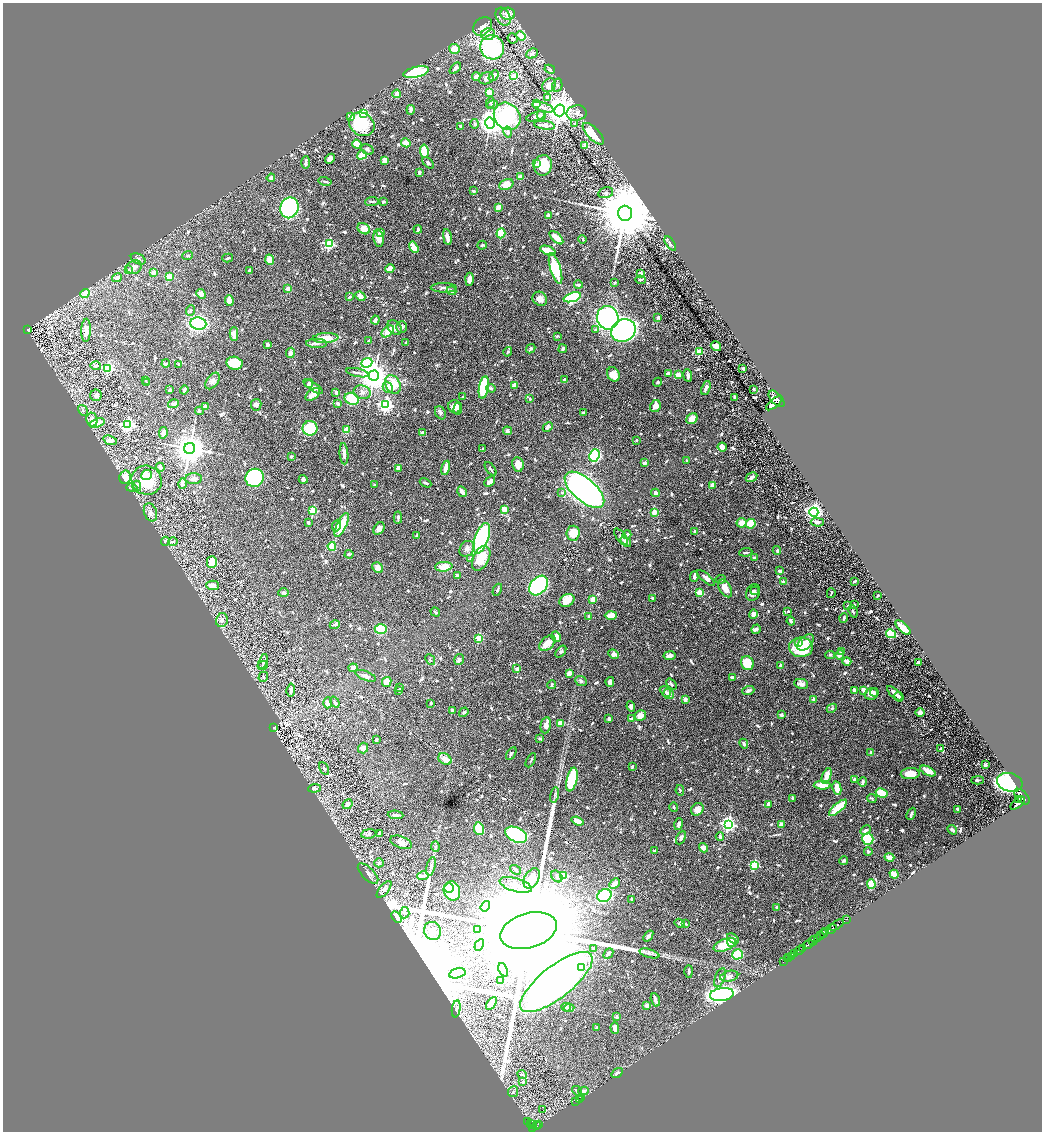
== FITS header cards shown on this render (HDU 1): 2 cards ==
NAXIS1  =                 2079
NAXIS2  =                 2259

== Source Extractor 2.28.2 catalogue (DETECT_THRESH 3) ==
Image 2079 x 2259 px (HDU 1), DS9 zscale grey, zoomed out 1/2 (1 PNG px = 2 x 2 image px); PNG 1044 x 1134 px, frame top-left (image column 2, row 2258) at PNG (3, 3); each listed source drawn as its Kron ellipse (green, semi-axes under 4 px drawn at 4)
Background 0.827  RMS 0.022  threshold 0.0672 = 3 sigma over >= 5 px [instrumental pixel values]
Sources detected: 1192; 32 cannot appear on this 1/2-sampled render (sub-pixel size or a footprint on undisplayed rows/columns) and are neither listed nor drawn; of the other 1160, the 500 brightest by FLUX_AUTO listed and drawn (660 fainter detections omitted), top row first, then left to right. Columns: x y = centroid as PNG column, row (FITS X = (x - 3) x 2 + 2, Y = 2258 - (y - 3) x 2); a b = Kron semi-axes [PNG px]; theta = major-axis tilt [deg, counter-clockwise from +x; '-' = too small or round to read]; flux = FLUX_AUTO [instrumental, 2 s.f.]
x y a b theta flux
508 14 7 6 - 45
503 17 9 7 -61 25
482 26 10 8 45 50
488 34 7 6 - 23
521 36 5 4 - 53
513 38 5 4 - 13
492 47 12 11 - 820
454 49 5 5 - 68
532 54 6 4 25 15
455 68 7 4 47 24
550 69 5 4 - 8.4
416 72 13 5 13 330
494 75 6 3 46 21
514 76 4 3 - 57
476 77 4 3 - 29
486 78 7 5 25 19
549 85 7 6 - 43
557 85 7 5 77 16
489 92 3 2 - 140
397 94 4 3 - 27
547 98 4 3 - 14
490 102 5 3 - 8.6
537 104 4 4 - 65
492 105 6 3 11 7.2
543 107 11 4 -18 17
411 110 5 2 - 20
559 110 6 5 - 8400
364 113 4 3 - 300
577 113 10 7 8 29
350 116 4 3 - 20
507 116 15 12 -50 730
536 116 10 4 16 19
541 116 4 4 - 9
490 123 6 5 - 3900
362 124 13 11 -32 250
475 124 5 4 - 10
575 124 4 3 - 15
545 125 10 4 -8 31
460 126 2 2 - 9.1
508 132 5 4 - 15
593 134 14 6 -46 140
406 143 5 4 - 53
357 144 5 3 - 60
584 146 2 2 - 60
367 150 6 5 - 13
424 151 6 4 -80 150
362 155 5 4 - 61
330 159 5 4 - 30
384 160 4 3 - 68
306 163 6 2 88 19
428 163 7 4 -44 9.3
536 164 3 3 - 11
543 165 10 8 77 140
419 172 3 3 - 13
520 177 3 3 - 22
271 178 4 3 - 13
325 181 6 2 -13 7.4
506 184 7 5 26 75
473 191 3 2 - 7.9
606 193 8 5 14 13
372 202 7 3 6 9.3
383 202 3 2 - 11
498 207 4 3 - 49
289 208 10 9 - 960
625 213 7 7 - 69000
548 215 3 3 - 22
364 229 7 5 -31 60
418 229 4 3 - 11
381 232 4 4 - 18
501 233 5 4 - 150
447 237 8 3 -79 40
379 238 9 5 -81 44
556 238 8 4 -44 67
583 239 4 3 - 8.1
329 244 3 3 - 550
670 244 8 3 -55 9
482 245 5 4 - 9.6
414 247 6 3 -58 79
548 251 8 3 -20 98
188 256 5 4 - 7.3
228 258 5 2 - 7.2
138 259 8 5 -27 14
270 260 5 4 - 42
134 267 8 6 28 26
390 269 4 4 - 47
555 269 16 5 -73 250
128 270 3 3 - 16
249 270 3 2 - 10
154 272 2 2 - 50
640 274 3 2 - 36
169 277 2 2 - 130
117 278 5 3 - 17
469 279 6 4 89 33
640 280 5 3 - 7.8
615 283 2 2 - 9.2
578 285 4 2 - 18
444 288 13 4 0 20
288 289 2 2 - 72
451 291 5 3 - 20
85 293 5 3 - 71
201 294 5 4 - 20
360 296 5 4 - 25
349 297 4 3 - 14
572 297 9 4 19 570
540 299 8 6 -36 34
229 300 5 3 - 61
190 310 5 4 - 7.9
658 317 3 2 - 15
608 318 12 10 -80 2000
375 320 4 2 - 25
198 324 8 6 -8 680
402 327 6 5 - 12
395 328 8 6 -45 31
27 329 3 3 - 62
86 330 12 5 88 30
595 330 4 3 - 9
388 331 7 4 40 55
623 331 12 11 - 1500
234 334 7 4 89 76
557 336 4 3 - 7.1
325 338 13 5 4 92
369 341 3 2 - 11
317 343 10 4 -1 20
406 343 3 2 - 7.6
267 345 3 2 - 22
716 346 5 4 - 30
531 349 5 3 - 7.6
563 349 4 4 - 12
508 352 5 3 - 9
699 352 3 2 - 120
290 353 5 3 - 17
234 363 8 6 -10 130
367 363 5 4 - 720
166 364 4 3 - 12
179 364 4 3 - 13
96 366 5 2 - 11
108 368 4 4 - 480
743 368 3 2 - 7.7
357 373 11 3 -11 12
613 374 7 6 - 60
668 374 4 3 - 24
678 375 3 3 - 57
374 376 5 5 - 9100
688 376 6 3 -82 14
146 380 3 2 - 7.5
565 380 4 3 - 31
213 381 9 5 51 23
658 382 4 4 - 9.1
147 383 4 3 - 7.1
309 383 4 3 - 15
393 385 10 7 -62 120
514 385 4 3 - 30
313 386 11 3 -33 15
388 387 6 4 -59 15
484 387 11 4 80 300
491 388 5 4 - 9.1
706 388 7 3 68 20
754 389 3 2 - 7.9
170 390 3 3 - 12
184 390 4 2 - 20
336 392 4 3 - 13
362 392 9 6 -16 22
313 394 8 5 37 64
96 395 6 5 - 18
463 397 3 2 - 7.4
735 397 3 2 - 8.5
352 399 7 5 -21 140
530 399 3 3 - 7.4
777 399 10 5 -46 5500
338 403 4 3 - 14
774 403 9 4 39 12000
174 404 5 3 - 21
256 405 6 5 - 15
385 405 4 4 - 1300
655 406 6 5 - 38
206 407 4 3 - 38
455 407 7 6 - 58
458 409 6 2 88 13
83 410 6 4 -60 9.5
199 411 4 3 - 7.5
440 413 7 5 -60 11
583 413 3 2 - 11
692 419 6 5 - 53
92 420 7 5 -85 32
97 423 8 4 17 75
127 425 4 4 - 1100
548 427 5 3 - 10
310 428 7 7 - 180
347 430 4 3 - 98
507 431 4 4 - 10
422 432 4 3 - 15
163 433 6 4 81 23
110 440 7 4 -18 29
636 440 3 2 - 8.3
722 447 4 4 - 27
190 448 5 5 - 10000
482 449 3 2 - 7
344 454 10 4 -85 25
594 455 6 5 - 550
291 457 2 2 - 31
687 460 3 2 - 7.1
644 463 3 3 - 15
518 464 7 5 -82 50
160 467 5 4 - 13
398 468 3 3 - 35
446 468 7 3 77 48
491 469 8 3 -53 7.7
146 475 5 5 - 39
125 477 7 5 77 74
751 477 6 3 30 16
255 478 9 9 - 850
193 479 8 5 3 20
303 479 4 3 - 18
146 480 15 14 - 240
490 482 6 3 44 36
425 483 6 3 -28 9.5
183 484 5 3 - 19
374 485 2 2 - 8.4
712 485 4 2 - 17
137 486 5 4 - 11
132 488 5 4 - 9
584 490 24 11 -41 3100
462 492 6 3 -59 37
562 493 4 3 - 8.3
655 493 4 4 - 12
504 509 3 3 - 56
313 510 3 3 - 260
150 512 9 6 -69 25
654 512 3 3 - 52
814 512 4 4 - 1900
398 517 6 3 -87 12
817 522 6 4 -1 17
308 523 3 2 - 11
742 523 5 4 - 45
751 524 5 4 - 120
337 525 6 3 68 17
342 525 13 5 65 130
379 529 7 5 56 25
695 532 3 2 - 15
573 533 7 6 - 100
417 535 3 3 - 8.3
627 535 4 4 - 9.2
621 537 10 4 -50 11
482 538 16 6 70 680
165 541 4 3 - 7.3
173 542 5 3 - 7.1
626 542 6 4 -41 23
332 546 4 3 - 130
467 549 8 7 - 22
777 550 4 3 - 8.7
746 552 6 2 6 8.4
349 554 4 3 - 13
471 558 2 2 - 20
481 558 13 8 64 88
754 558 3 2 - 13
212 562 6 5 - 110
444 567 8 5 3 67
378 568 6 5 - 33
780 571 3 3 - 18
457 576 3 2 - 24
694 576 5 3 - 13
706 578 11 4 -42 24
721 579 5 3 - 8.4
783 581 2 2 - 20
855 581 3 2 - 11
213 585 6 4 -2 23
538 586 11 8 48 970
725 588 10 5 -60 56
497 590 6 3 62 8.3
755 591 4 3 - 7.3
700 592 3 2 - 120
753 592 8 6 66 25
284 593 5 4 - 9.6
831 593 5 2 - 8.7
877 595 3 2 - 7.4
653 598 3 3 - 11
593 599 3 3 - 61
567 600 8 6 27 56
854 605 2 2 - 7.8
847 606 4 3 - 9.1
788 611 2 2 - 8.4
853 611 6 3 -67 7.7
435 612 5 3 - 8.6
753 614 5 4 - 20
611 615 6 3 1 55
589 616 3 3 - 8.1
844 618 5 3 - 13
222 620 7 5 78 22
791 621 4 2 - 19
335 625 5 3 - 10
903 627 9 3 -43 110
381 629 6 5 - 180
756 629 5 3 - 16
891 634 5 3 - 200
556 637 5 4 - 42
479 638 3 3 - 170
799 642 3 3 - 17
806 642 10 6 45 40
547 643 9 6 42 68
801 647 12 10 -3 200
841 651 3 3 - 7.7
561 652 7 4 50 11
614 654 5 4 - 21
830 655 5 3 - 7.9
840 655 4 3 - 23
670 656 6 4 8 20
430 659 6 3 -47 7.1
459 660 5 5 - 12
263 662 8 4 70 16
847 662 4 3 - 31
918 662 3 2 - 9.3
747 663 7 6 - 170
263 666 5 4 - 8.6
781 666 4 3 - 23
353 668 4 3 - 22
517 669 3 3 - 16
569 673 3 3 - 26
366 676 11 4 -22 17
263 677 5 5 - 9.2
732 677 4 3 - 20
581 681 6 4 -22 11
387 682 5 4 - 56
610 682 5 4 - 19
671 684 6 3 -50 12
801 684 7 5 -10 21
552 685 4 2 - 8.3
400 688 3 3 - 8.1
291 690 7 3 85 22
398 690 4 3 - 11
854 690 4 3 - 27
864 690 4 3 - 35
665 691 6 4 -44 12
748 691 6 3 19 18
874 692 4 3 - 8.9
895 693 10 3 -42 25
668 694 5 4 - 39
871 694 7 5 18 37
899 697 5 3 - 9.2
685 699 3 3 - 19
813 699 2 2 - 32
335 702 6 4 -55 12
328 703 5 4 - 18
431 703 3 2 - 11
631 706 5 3 - 14
832 708 5 3 - 7.2
452 710 3 3 - 8.2
464 712 5 3 - 8
920 713 5 4 - 19
781 715 2 2 - 51
640 716 6 5 - 40
631 718 3 2 - 8.2
609 719 3 3 - 18
561 723 4 3 - 58
546 725 8 5 80 25
273 727 3 2 - 49
540 738 3 3 - 7.6
376 740 4 3 - 8.2
744 744 5 3 - 15
363 748 5 5 - 23
941 748 3 3 - 10
871 752 2 2 - 18
511 753 7 3 57 8.9
445 759 7 5 -32 47
531 760 8 3 61 7.5
985 765 4 3 - 7.2
632 767 3 2 - 9.2
324 769 7 4 -62 8.2
928 771 8 3 -26 49
910 774 9 5 3 59
827 776 8 3 69 55
572 780 12 5 77 430
854 780 4 3 - 13
977 780 6 3 3 11
863 782 5 3 - 12
1010 782 13 9 -14 1900
822 785 8 4 -2 77
315 788 6 4 6 14
837 788 7 3 -79 59
680 790 5 3 - 8
882 793 6 4 -28 110
555 795 8 3 77 9.4
1022 797 9 5 -46 4600
792 798 3 3 - 9.6
872 798 5 3 - 8.2
1018 799 2 2 - 700
1018 803 9 4 39 3600
347 804 5 4 - 21
768 804 4 2 - 22
674 807 5 2 - 7.7
838 808 11 4 41 210
697 809 7 6 - 31
958 809 4 3 - 24
911 814 6 3 66 13
396 815 8 3 -4 13
578 821 6 3 -20 70
679 824 6 3 74 13
728 824 4 4 - 1200
781 824 3 3 - 32
479 829 6 5 - 91
866 830 5 4 - 17
952 830 5 3 - 13
369 834 8 4 8 12
379 834 4 2 - 8.1
516 835 11 7 -25 940
720 837 4 3 - 15
681 838 7 4 65 18
868 839 6 5 - 340
401 842 11 5 -21 38
435 847 5 4 - 8.4
703 848 5 4 - 30
654 851 2 2 - 17
868 851 4 3 - 8.6
889 857 5 4 - 38
844 860 4 3 - 9
379 863 5 4 - 12
754 865 3 3 - 370
431 866 10 4 76 16
515 870 6 4 -38 8.7
368 874 13 6 -45 22
894 874 4 3 - 49
563 875 4 3 - 160
423 876 5 3 - 17
557 876 6 5 - 16
532 878 11 7 60 79
614 884 6 3 44 36
871 884 5 4 - 150
516 885 17 6 -16 43
449 888 5 4 - 95
384 889 10 4 50 22
452 891 10 8 -67 330
604 896 7 6 - 500
631 899 2 2 - 7.4
485 906 5 3 - 150
777 907 3 3 - 10
404 913 5 5 - 12
397 917 6 4 -56 46
847 919 2 1 - 21
680 923 5 4 - 13
686 924 4 3 - 7.4
837 925 8 2 33 1200
478 929 4 3 - 20
831 929 5 2 - 1200
432 931 9 8 - 67
528 931 29 17 16 440000
826 932 3 2 - 230
823 934 3 1 - 220
648 936 6 3 54 21
821 936 3 2 - 320
733 939 6 4 -34 28
817 939 4 2 - 140
813 941 5 2 - 400
732 942 5 4 - 21
808 944 6 2 35 2100
479 945 6 3 59 7.9
725 945 12 5 22 130
594 948 3 3 - 9
803 948 2 2 - 250
799 950 5 2 - 320
649 953 10 3 -17 14
795 953 3 2 - 140
608 954 6 3 49 20
738 954 5 5 - 140
791 956 2 2 - 160
789 957 3 1 - 11
787 959 2 1 - 36
783 962 2 1 - 12
582 967 2 2 - 54
503 970 7 4 -67 15
689 971 6 2 90 8.7
457 973 8 5 15 18
729 976 9 5 14 20
720 978 10 5 69 21
501 980 3 2 - 9.4
556 982 44 16 38 3200
722 994 12 6 7 1500
655 1000 7 3 -74 24
491 1003 7 4 58 78
647 1006 4 3 - 21
566 1007 5 4 - 9.6
569 1008 5 4 - 12
456 1009 8 4 80 9.2
617 1017 3 3 - 12
596 1028 3 3 - 9.1
615 1028 6 3 -89 30
617 1073 6 4 34 15
522 1075 5 3 - 17
523 1082 4 3 - 8.4
577 1091 5 3 - 9.1
583 1091 5 4 - 21
513 1092 5 5 - 11
582 1098 4 2 - 110
579 1099 2 2 - 190
576 1101 3 2 - 320
543 1110 2 1 - 32
527 1121 2 1 - 27
531 1123 3 3 - 240
533 1124 4 2 - 340
539 1124 3 2 - 120
536 1125 3 2 - 230
532 1128 3 2 - 330
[660 fainter detections neither listed nor drawn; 32 sub-pixel or undisplayed-footprint detections neither listed nor drawn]